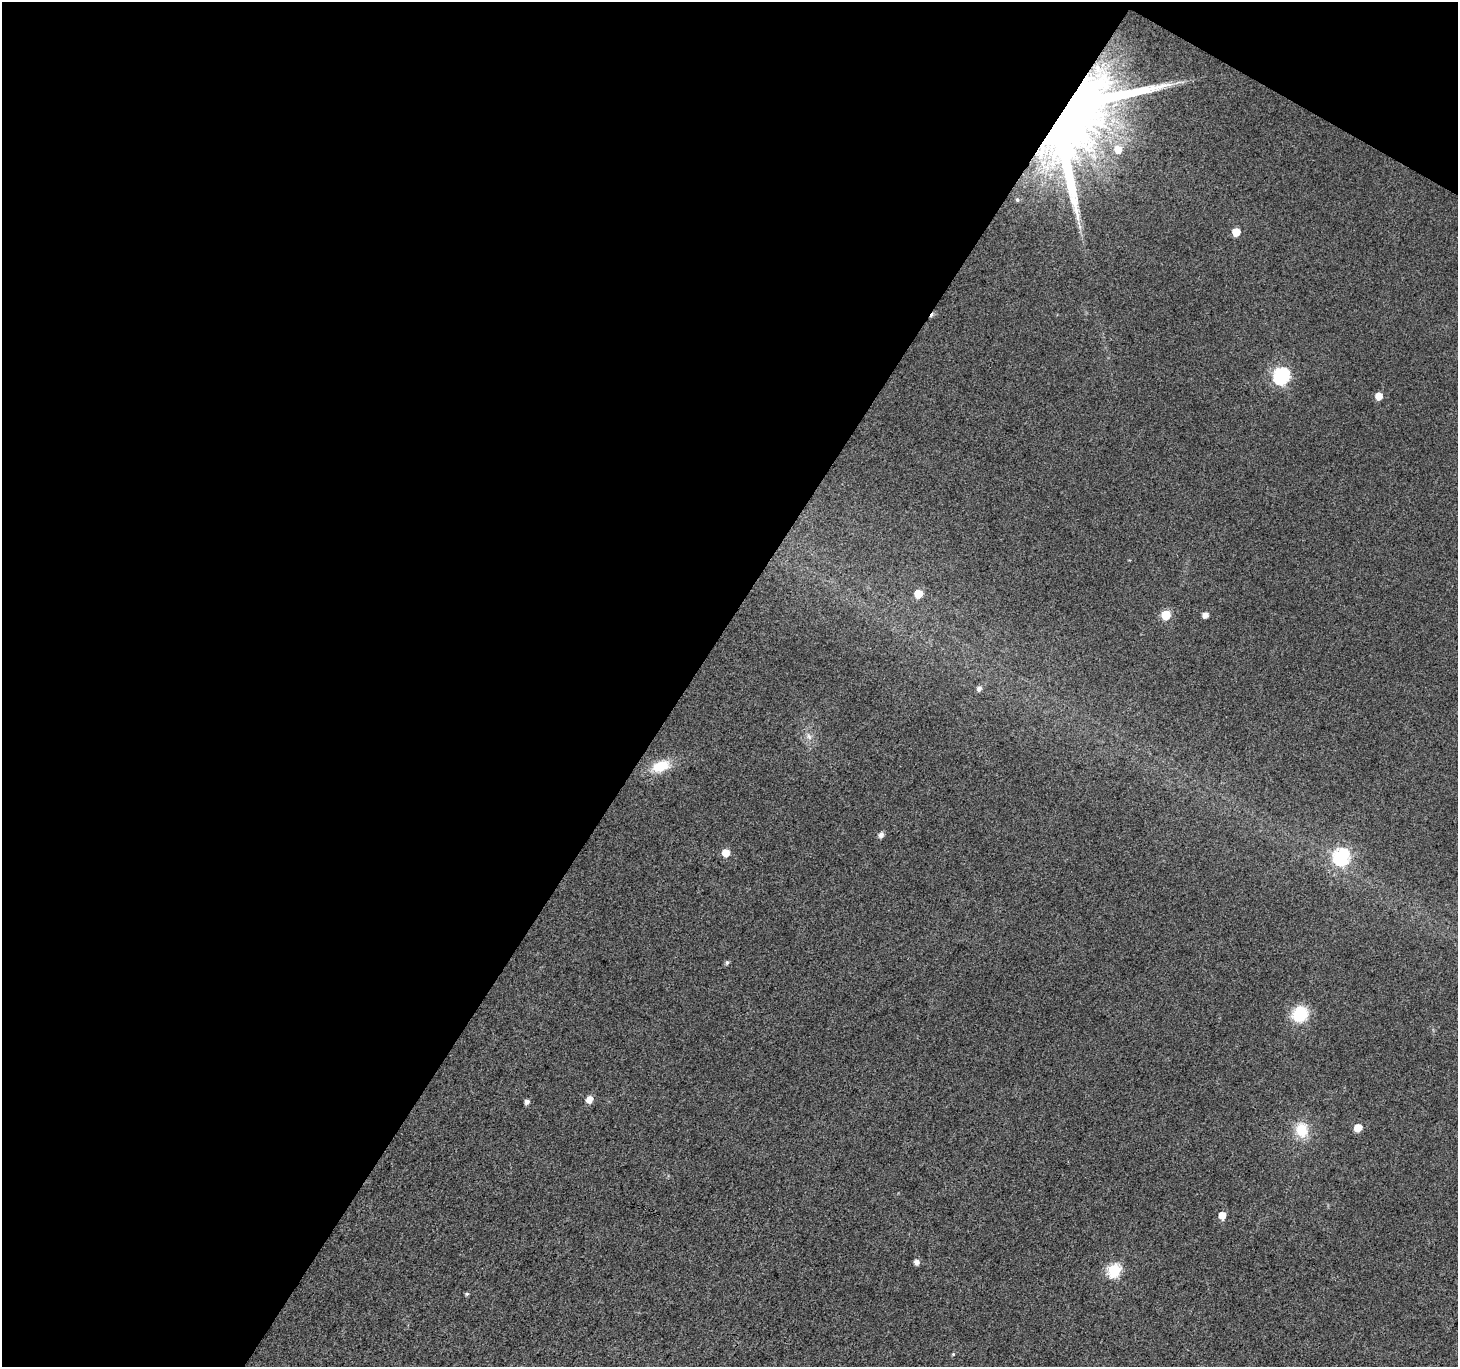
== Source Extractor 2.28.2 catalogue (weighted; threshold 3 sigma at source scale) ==
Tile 1 of 2 x 2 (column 1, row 1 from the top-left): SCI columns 3-1458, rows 1484-2848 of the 2916 x 2950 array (HDU 1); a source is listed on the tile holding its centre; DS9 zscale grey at full resolution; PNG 1460 x 1369 px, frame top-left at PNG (2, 2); no overlay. Shown black and unused: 49% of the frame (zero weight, under 3 of 4 exposures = <1% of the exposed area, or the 3 px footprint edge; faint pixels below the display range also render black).
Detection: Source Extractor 2.28.2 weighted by HDU 2 'WHT'; one run over the whole footprint, this tile lists its part. Background 0.0356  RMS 0.011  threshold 0.0494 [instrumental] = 3 sigma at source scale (4.5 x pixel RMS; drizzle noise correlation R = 1.50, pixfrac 1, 0.0396/0.0396 arcsec/px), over >= 5 px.
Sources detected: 27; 1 cosmic-ray / hot-pixel residue — not listed; the other 26 listed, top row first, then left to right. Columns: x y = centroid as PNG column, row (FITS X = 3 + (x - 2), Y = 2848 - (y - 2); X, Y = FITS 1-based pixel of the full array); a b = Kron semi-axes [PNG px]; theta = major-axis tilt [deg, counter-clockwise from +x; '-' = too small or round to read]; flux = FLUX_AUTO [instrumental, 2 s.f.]
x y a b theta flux
1074 120 83 48 55 1400
1118 149 7 6 - 15
1017 200 5 4 - 1.6
1236 232 5 5 - 22
1281 376 7 7 - 240
1379 396 5 5 - 13
918 594 6 5 - 24
1166 615 6 6 - 39
1205 615 5 5 - 6.7
979 689 6 5 - 4.2
809 736 8 6 -68 4
661 766 19 11 18 29
881 835 6 5 - 4.6
726 853 6 6 - 14
1341 856 7 7 - 240
727 962 6 5 - 2
1300 1014 20 17 50 34
589 1100 6 5 - 11
527 1102 5 5 - 4
1358 1128 6 5 - 17
1302 1130 18 14 -80 25
1222 1215 6 5 - 14
917 1262 6 5 - 4.9
1114 1270 6 6 - 140
467 1294 5 4 - 1.7
953 1354 4 4 - 1
Overlapping masked pixels (flux is a lower limit): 1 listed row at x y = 1074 120